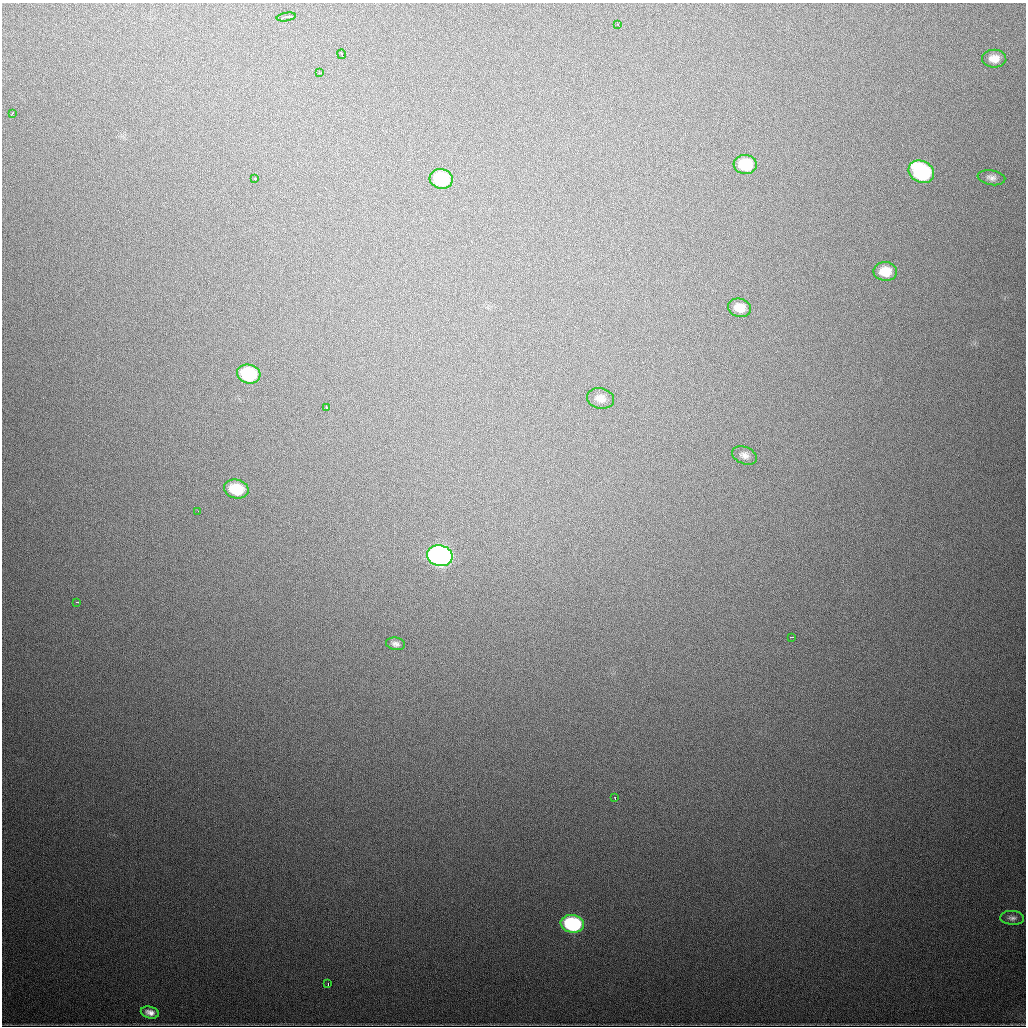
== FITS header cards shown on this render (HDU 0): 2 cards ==
NAXIS1  =                 1024
NAXIS2  =                 1024

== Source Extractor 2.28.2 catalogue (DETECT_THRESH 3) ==
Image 1024 x 1024 px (HDU 0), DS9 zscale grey, 1 PNG px = 1 image px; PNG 1028 x 1028 px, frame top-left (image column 1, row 1024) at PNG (2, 3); each listed source drawn as its Kron ellipse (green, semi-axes under 4 px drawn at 4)
Background 708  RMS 21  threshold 64.5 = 3 sigma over >= 5 px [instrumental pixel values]
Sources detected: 28; all 28 listed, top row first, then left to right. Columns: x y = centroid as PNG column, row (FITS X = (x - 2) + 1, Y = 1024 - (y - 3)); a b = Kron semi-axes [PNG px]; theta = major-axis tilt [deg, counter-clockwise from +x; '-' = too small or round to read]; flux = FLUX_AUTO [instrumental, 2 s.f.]
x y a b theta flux
286 17 9 3 9 7600
618 24 3 2 - 1700
342 54 5 2 - 4700
994 59 12 9 0 14000
319 73 3 2 - 2400
12 114 3 2 - 2700
745 165 11 9 -6 47000
921 172 13 10 -30 180000
991 178 14 7 -10 7100
255 179 3 3 - 2900
441 179 12 9 -14 79000
885 271 11 9 -2 27000
739 308 12 9 -13 17000
249 374 12 9 -13 88000
600 398 13 10 -12 11000
326 408 3 3 - 3300
744 455 13 8 -22 7900
236 489 12 9 -14 51000
198 511 2 2 - 620
440 556 13 10 -11 660000
77 602 3 2 - 2600
791 637 3 2 - 1700
395 644 10 6 -10 5900
615 798 3 2 - 2000
1012 918 12 7 -4 6000
572 924 12 9 -10 180000
328 984 3 2 - 1900
150 1012 9 6 -14 9000